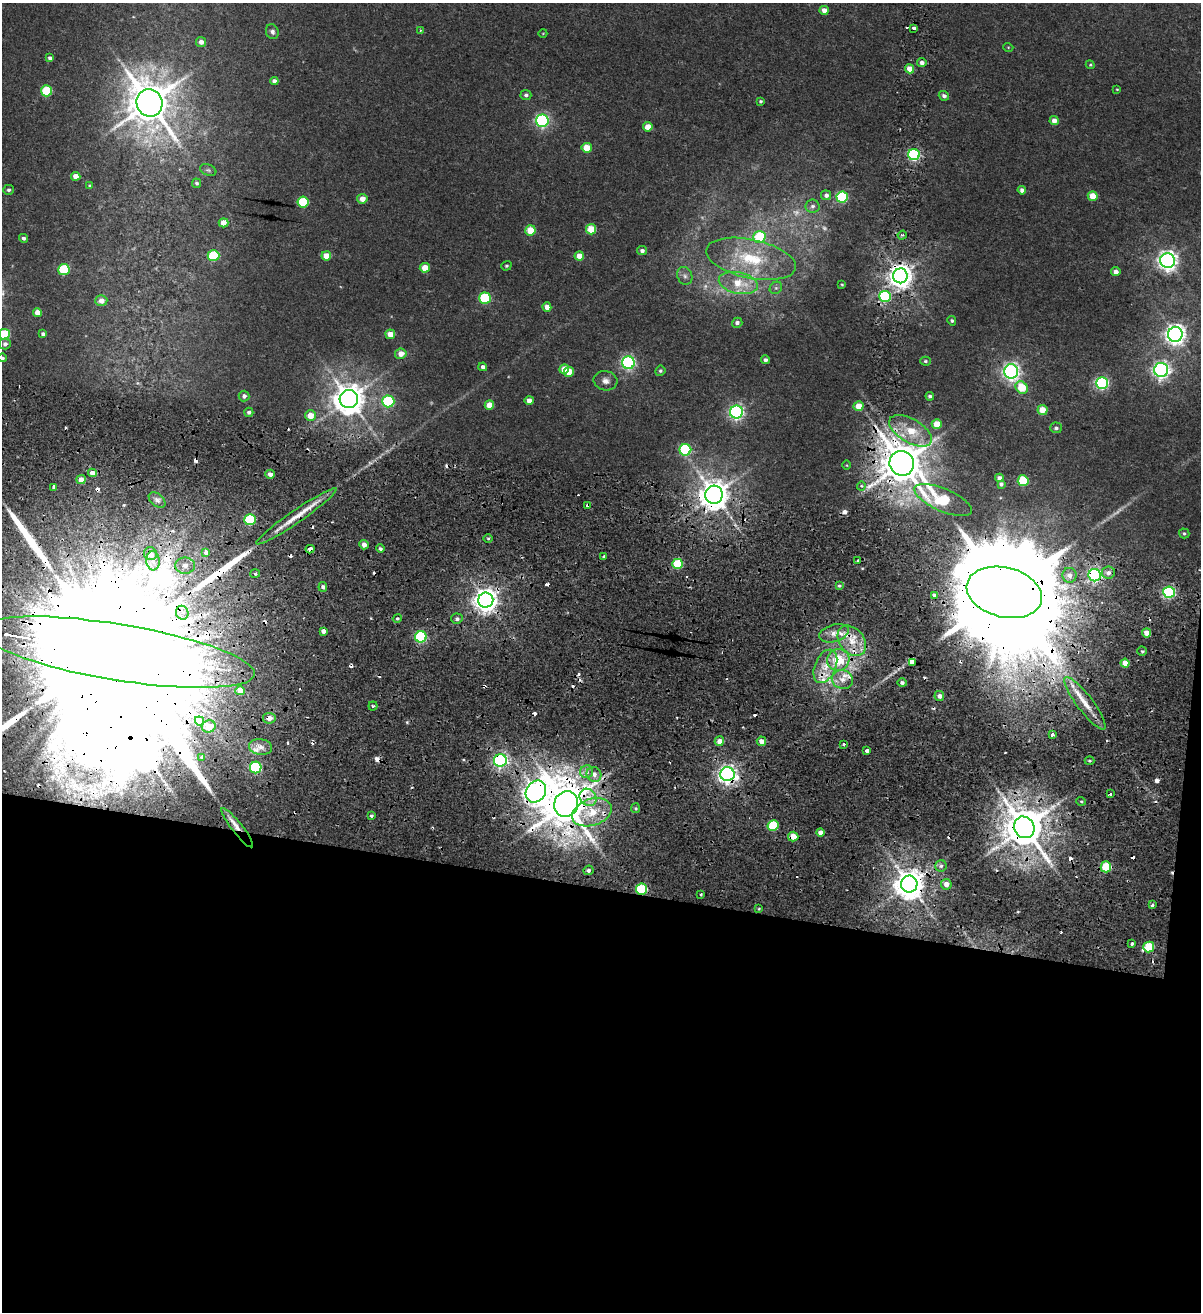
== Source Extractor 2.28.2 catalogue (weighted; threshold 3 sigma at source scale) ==
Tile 14 of 4 x 4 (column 2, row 4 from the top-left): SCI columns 1491-2689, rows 14-1323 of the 5438 x 5254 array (HDU 1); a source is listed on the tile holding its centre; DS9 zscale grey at full resolution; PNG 1203 x 1314 px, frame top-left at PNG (2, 3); each listed source drawn as its Kron ellipse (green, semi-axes under 4 px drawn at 4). Shown black and unused: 33% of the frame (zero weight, under 2 of 4 exposures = <1% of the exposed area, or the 3 px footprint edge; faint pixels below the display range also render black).
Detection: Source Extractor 2.28.2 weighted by HDU 2 'WHT'; one run over the whole footprint, this tile lists its part. Background 0.00679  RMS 0.0025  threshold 0.0113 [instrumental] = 3 sigma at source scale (4.5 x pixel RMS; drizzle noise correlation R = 1.50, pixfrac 1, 0.0396/0.0396 arcsec/px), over >= 5 px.
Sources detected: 255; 8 too faint to see at this stretch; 2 inside a brighter object's white glare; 44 cosmic-ray / hot-pixel residue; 3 long thin detections or spike segments (spike, bleed or trail) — neither listed nor drawn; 3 inside a brighter listed object's ellipse — not listed separately; the other 195 listed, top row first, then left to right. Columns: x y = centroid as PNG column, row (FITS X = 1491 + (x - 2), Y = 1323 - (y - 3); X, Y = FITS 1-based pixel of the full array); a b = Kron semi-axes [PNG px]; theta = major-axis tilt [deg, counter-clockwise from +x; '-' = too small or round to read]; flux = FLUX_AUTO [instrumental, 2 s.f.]
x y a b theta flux
824 10 5 4 - 1.5
913 28 3 3 - 3.7
420 31 4 3 - 0.25
272 32 7 6 - 0.88
543 33 4 3 - 0.15
201 42 5 5 - 1.3
1008 47 5 3 - 0.19
50 58 4 4 - 0.72
922 62 5 4 - 0.99
1090 65 4 4 - 0.25
910 69 4 4 - 3.1
274 81 4 4 - 1
1117 89 4 3 - 0.19
46 91 5 5 - 12
526 95 5 5 - 0.7
944 96 5 5 - 0.79
761 101 3 3 - 0.36
149 103 14 13 - 820
542 121 6 6 - 48
1054 121 4 4 - 1.7
648 127 5 4 - 3
587 148 5 5 - 5.4
914 155 5 5 - 33
208 170 8 5 -21 0.45
76 176 4 4 - 1.9
196 183 5 4 - 0.45
90 186 4 3 - 0.55
9 190 5 5 - 0.48
1022 190 4 4 - 0.93
826 195 5 5 - 0.89
1093 196 5 4 - 3.6
842 197 5 5 - 21
362 199 5 5 - 2.3
303 202 5 5 - 12
812 206 7 6 - 0.68
223 223 5 4 - 1.9
591 229 5 5 - 5.8
530 230 5 5 - 6.4
902 235 5 4 - 0.43
759 237 6 5 - 11
23 238 4 4 - 0.61
642 251 5 4 - 0.79
213 256 6 5 - 12
326 256 5 4 - 3.3
579 256 4 4 - 2.5
751 259 46 19 -12 13
1168 261 7 7 - 130
506 266 5 4 - 0.35
425 268 5 4 - 4
64 270 6 5 - 13
1116 272 4 4 - 1.3
685 276 9 7 -64 0.86
900 276 7 7 - 210
738 283 20 10 -12 5.7
842 284 3 2 - 0.22
776 288 7 5 43 0.5
885 296 6 5 - 21
485 298 6 5 - 16
101 301 6 5 - 1.7
547 307 4 4 - 1.9
37 312 4 4 - 2
952 321 5 4 - 0.34
737 323 5 5 - 0.76
4 334 5 5 - 10
43 334 4 4 - 0.72
390 334 5 4 - 2.7
1175 334 7 7 - 140
5 344 6 5 - 0.79
401 354 5 5 - 2.2
2 358 4 4 - 0.34
765 360 4 4 - 0.72
925 361 5 4 - 0.39
628 363 6 6 - 48
483 367 4 4 - 0.81
564 369 5 4 - 3.6
1161 370 7 7 - 85
660 371 5 5 - 0.46
1011 371 7 7 - 95
569 372 5 4 - 3.6
605 381 12 9 -12 1.4
1102 383 6 6 - 44
1022 387 7 5 -50 7.4
244 396 5 5 - 0.88
930 396 4 4 - 0.48
349 399 9 9 - 400
529 400 4 4 - 1.6
388 401 6 6 - 20
489 405 5 4 - 3.2
859 406 5 5 - 3.4
1043 410 5 5 - 3.4
249 412 4 4 - 0.66
736 412 6 6 - 62
310 415 5 5 - 3.2
937 424 5 5 - 3.4
1056 428 6 5 - 0.59
911 431 24 12 -30 7.1
685 450 6 6 - 22
902 463 12 12 - 890
847 465 5 3 - 0.19
92 473 4 4 - 1.4
270 474 5 4 - 1.4
999 478 4 4 - 0.89
81 480 4 4 - 2
1023 481 5 5 - 11
1001 484 4 4 - 0.58
861 486 4 4 - 0.35
54 487 4 3 - 3.1
714 495 9 8 - 370
157 500 10 6 -39 0.88
943 500 31 11 -23 18
588 506 4 3 - 1.6
296 516 48 6 35 5.2
250 520 5 5 - 18
1184 533 5 5 - 0.39
488 538 5 3 - 0.27
364 545 4 4 - 1.6
310 549 4 4 - 2.9
380 549 4 4 - 0.51
206 552 4 3 - 5.2
150 554 6 6 - 2.4
604 556 4 3 - 0.68
153 561 9 6 -84 2.2
858 561 3 3 - 0.45
678 564 5 5 - 13
185 566 10 8 0 1.9
1108 573 6 6 - 1.1
255 574 5 3 - 0.31
1069 575 7 7 - 1.3
1095 575 6 6 - 52
839 586 4 3 - 0.35
323 587 5 4 - 0.8
1004 592 38 25 -14 14000
1169 592 6 6 - 40
934 595 4 3 - 3.1
486 600 7 7 - 210
182 613 7 6 - 1.6
397 618 4 4 - 0.38
457 619 6 5 - 0.73
323 631 4 3 - 6.2
834 633 15 8 17 2.1
1147 633 4 4 - 2.8
421 637 6 5 - 24
852 641 17 12 -51 4.9
1142 651 4 4 - 0.36
117 652 139 28 -9 77000
838 660 11 11 - 6.8
912 662 4 3 - 38
1125 663 4 4 - 2.3
825 666 17 10 67 4.2
842 679 10 9 - 2.1
902 683 4 4 - 0.71
240 691 4 4 - 3.2
939 696 5 5 - 0.95
1085 703 32 8 -53 4.5
373 706 4 4 - 0.48
269 718 6 5 - 1.7
199 721 5 4 - 2.8
209 726 7 6 - 1.7
1052 735 3 3 - 1.7
719 741 5 4 - 2.2
761 741 5 4 - 2
843 744 3 3 - 1.8
261 747 11 8 -5 1.8
867 751 3 3 - 1.2
202 757 3 3 - 2.4
500 761 6 6 - 54
1090 761 5 3 - 0.34
256 767 6 5 - 23
587 772 7 6 - 1.3
594 774 8 7 - 1.5
727 774 7 7 - 110
536 791 11 9 54 220
1110 794 3 2 - 0.84
588 797 9 8 - 2.5
1081 801 5 3 - 0.26
566 804 13 12 - 1000
635 808 5 4 - 0.36
592 812 20 13 19 7.3
371 816 4 4 - 0.44
773 825 5 5 - 13
1024 827 11 10 - 820
237 828 24 5 -52 2.4
820 833 4 4 - 1.4
793 837 5 5 - 3.2
941 866 5 5 - 0.62
1106 867 5 5 - 11
588 870 5 4 - 0.79
909 884 8 8 - 390
946 884 5 5 - 1.8
642 889 5 5 - 16
701 894 4 2 - 0.26
1152 905 3 3 - 0.95
759 909 3 3 - 0.27
1132 944 3 3 - 1.2
1149 947 5 5 - 11
Overlapping masked pixels (flux is a lower limit): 28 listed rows (the first 20) at x y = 900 276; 902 463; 714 495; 588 506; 296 516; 310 549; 150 554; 185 566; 1095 575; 1004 592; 486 600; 852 641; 117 652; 825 666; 1085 703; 269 718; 199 721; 500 761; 727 774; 536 791
Isophote crosses this tile's border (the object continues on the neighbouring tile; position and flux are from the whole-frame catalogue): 3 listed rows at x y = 4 334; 2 358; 117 652